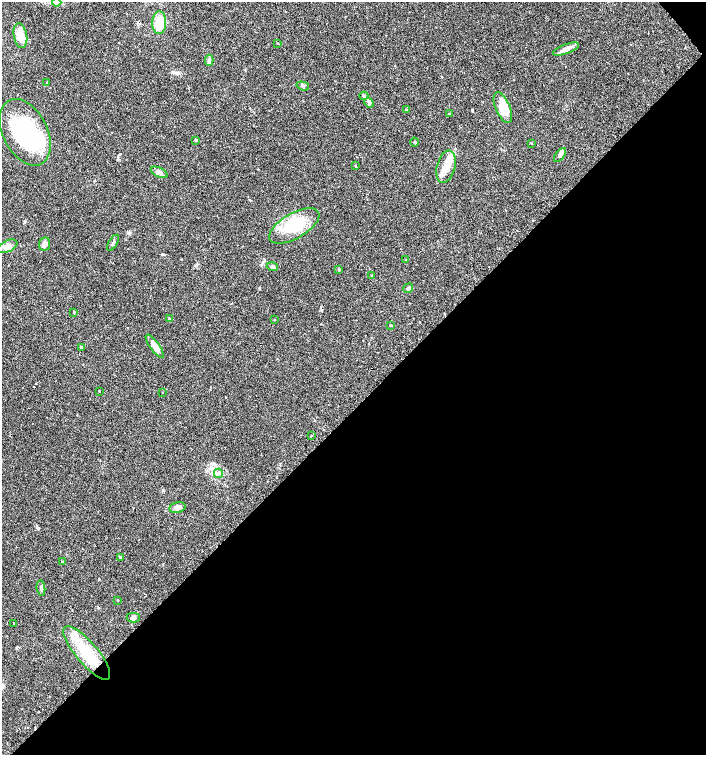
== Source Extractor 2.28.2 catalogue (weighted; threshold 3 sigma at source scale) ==
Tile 12 of 4 x 4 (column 4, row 3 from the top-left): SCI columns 4396-5803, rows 1535-3039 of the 6042 x 6072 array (HDU 1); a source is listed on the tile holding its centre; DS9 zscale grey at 2 x 2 block average (1 PNG px = mean of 2 x 2 image px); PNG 708 x 757 px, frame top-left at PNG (2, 2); each listed source drawn as its Kron ellipse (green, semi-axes under 4 px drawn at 4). Shown black and unused: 46% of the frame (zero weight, under 2 of 3 exposures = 2% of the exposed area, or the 3 px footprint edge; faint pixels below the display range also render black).
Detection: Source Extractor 2.28.2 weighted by HDU 2 'WHT'; one run over the whole footprint, this tile lists its part. Background 0.0654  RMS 0.0089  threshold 0.0403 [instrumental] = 3 sigma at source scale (4.5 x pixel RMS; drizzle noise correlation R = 1.50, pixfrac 1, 0.0396/0.0396 arcsec/px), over >= 5 px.
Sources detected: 56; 5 inside a brighter object's white glare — neither listed nor drawn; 3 inside a brighter listed object's ellipse — not listed separately; the other 48 listed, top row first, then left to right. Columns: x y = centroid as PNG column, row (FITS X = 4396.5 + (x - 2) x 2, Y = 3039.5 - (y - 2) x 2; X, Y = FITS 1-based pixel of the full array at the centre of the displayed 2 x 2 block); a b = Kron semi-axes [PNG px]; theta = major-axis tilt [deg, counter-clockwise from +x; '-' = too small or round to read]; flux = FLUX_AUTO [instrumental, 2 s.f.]
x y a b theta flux
57 2 5 3 - 3.5
159 23 11 7 90 50
20 36 12 6 -79 30
278 43 2 2 - 1.2
566 49 14 4 21 13
209 60 5 4 - 3.9
47 83 2 2 - 0.98
303 86 6 3 -17 2.6
364 96 4 3 - 2.6
369 103 5 3 - 3.7
503 108 16 7 -67 43
406 109 2 2 - 1.4
449 114 2 2 - 1.5
25 132 35 22 -63 180
196 140 3 2 - 2.9
414 142 4 3 - 1.8
531 143 2 2 - 1.3
560 155 8 4 54 5.3
355 165 3 2 - 1.4
446 167 17 9 76 30
159 172 9 4 -27 7
294 226 28 12 30 91
113 243 9 2 58 3.1
44 244 7 5 79 9.2
7 246 11 5 25 13
406 260 3 2 - 1.2
272 266 6 4 -14 4.2
339 270 4 2 - 1.4
372 275 3 2 - 1.4
408 288 5 3 - 4
74 312 3 2 - 1.6
169 318 2 2 - 1.4
274 320 2 2 - 1.1
390 325 2 2 - 3
155 346 14 4 -54 20
81 347 3 3 - 1.8
99 391 2 2 - 1.2
162 393 2 2 - 0.85
311 436 2 2 - 3.7
218 473 4 4 - 4.7
177 507 8 5 13 7.9
121 557 4 3 - 1.9
62 562 3 2 - 1.3
41 588 7 2 -81 3.4
118 600 2 2 - 1.6
133 618 6 5 - 5.5
13 623 2 2 - 0.99
87 653 34 11 -50 76
Isophote crosses this tile's border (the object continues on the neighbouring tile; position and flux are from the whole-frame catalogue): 1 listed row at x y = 57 2
Diffuse or blended objects may show on this block-average render without a row.